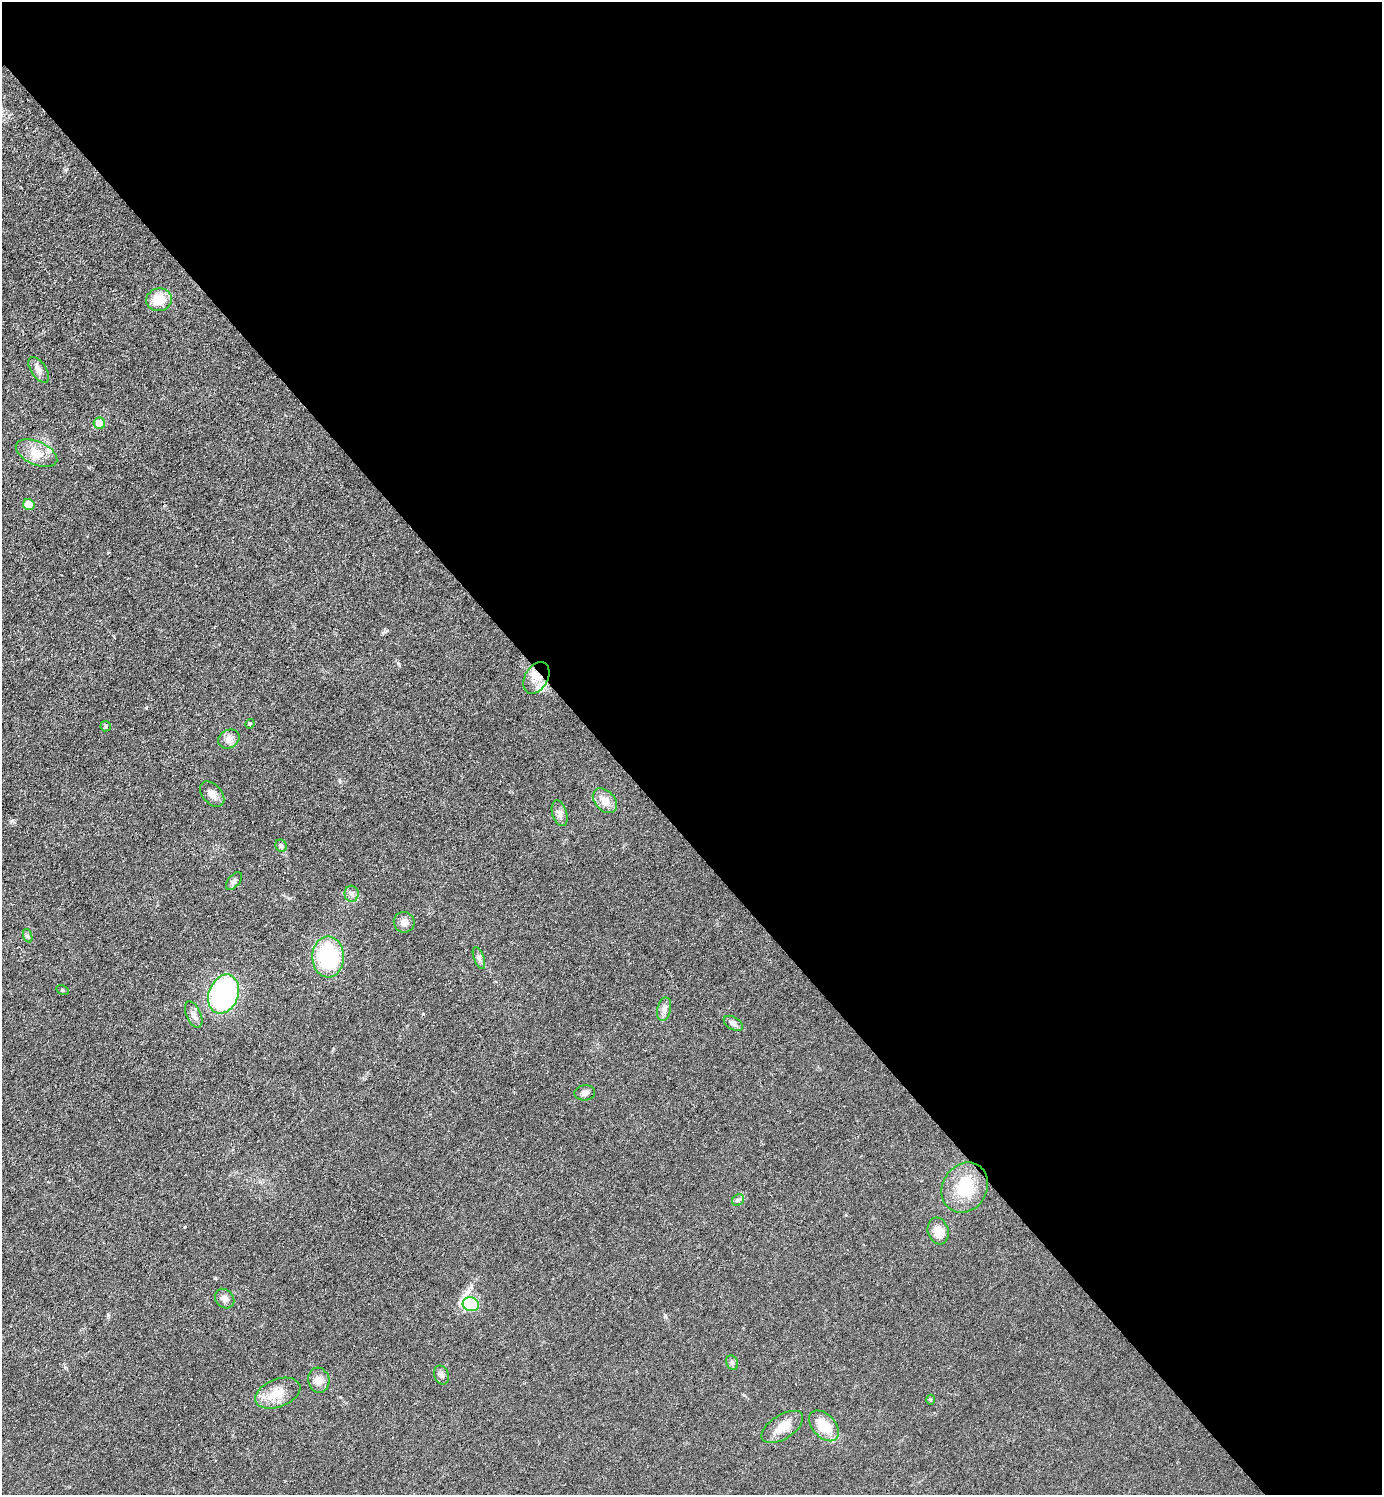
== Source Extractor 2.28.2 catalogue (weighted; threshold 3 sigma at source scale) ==
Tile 8 of 4 x 4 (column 4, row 2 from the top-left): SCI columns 4441-5820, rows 2988-4480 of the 5975 x 5976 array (HDU 1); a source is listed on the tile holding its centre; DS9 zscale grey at full resolution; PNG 1384 x 1497 px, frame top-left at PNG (2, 2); each listed source drawn as its Kron ellipse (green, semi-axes under 4 px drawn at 4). Shown black and unused: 56% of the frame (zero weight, under 3 of 6 exposures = <1% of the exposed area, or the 3 px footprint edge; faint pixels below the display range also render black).
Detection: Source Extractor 2.28.2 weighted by HDU 2 'WHT'; one run over the whole footprint, this tile lists its part. Background 0.0329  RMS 0.0039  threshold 0.016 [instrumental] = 3 sigma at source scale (4.09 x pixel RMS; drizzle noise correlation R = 1.36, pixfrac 0.8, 0.05/0.05 arcsec/px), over >= 5 px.
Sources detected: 39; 2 inside a brighter listed object's ellipse — not listed separately; the other 37 listed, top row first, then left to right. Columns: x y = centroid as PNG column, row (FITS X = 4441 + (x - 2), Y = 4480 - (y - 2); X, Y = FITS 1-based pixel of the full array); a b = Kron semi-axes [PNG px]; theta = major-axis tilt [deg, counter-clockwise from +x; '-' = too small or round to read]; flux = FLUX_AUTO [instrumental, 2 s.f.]
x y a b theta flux
159 300 13 11 8 8.2
38 370 14 7 -57 2.1
99 423 6 5 - 6.7
37 453 22 11 -24 5.6
29 504 5 5 - 4.7
536 678 17 11 60 4.5
250 724 5 4 - 0.47
106 726 5 5 - 0.69
229 739 11 9 31 2.2
212 794 15 9 -48 2.4
605 801 14 10 -46 4
560 813 13 7 -73 1.7
281 846 6 5 - 0.81
234 881 10 6 49 1.1
352 894 8 7 - 1.5
404 922 10 10 - 2.5
28 936 7 4 -71 0.68
328 957 20 15 -89 35
479 958 11 5 -70 1.2
62 990 7 4 -27 0.55
224 994 20 14 68 69
664 1009 12 6 76 1.8
194 1015 14 7 -66 2.2
733 1023 11 6 -32 1.4
585 1093 10 7 7 1.5
965 1188 26 22 59 15
738 1200 6 5 - 0.72
938 1231 13 10 -73 4.6
225 1299 11 8 -45 1.8
471 1304 8 7 - 25
732 1363 7 5 -68 0.85
441 1375 10 7 -67 1.3
319 1380 12 10 -76 2.9
278 1393 24 14 21 6.7
930 1400 5 3 - 0.38
824 1426 18 11 -46 8.9
782 1427 23 12 33 5.7
Overlapping masked pixels (flux is a lower limit): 1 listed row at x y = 536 678
Unlisted compact peaks at least as high as the median listed source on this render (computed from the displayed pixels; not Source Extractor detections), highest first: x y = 423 1014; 108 1315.